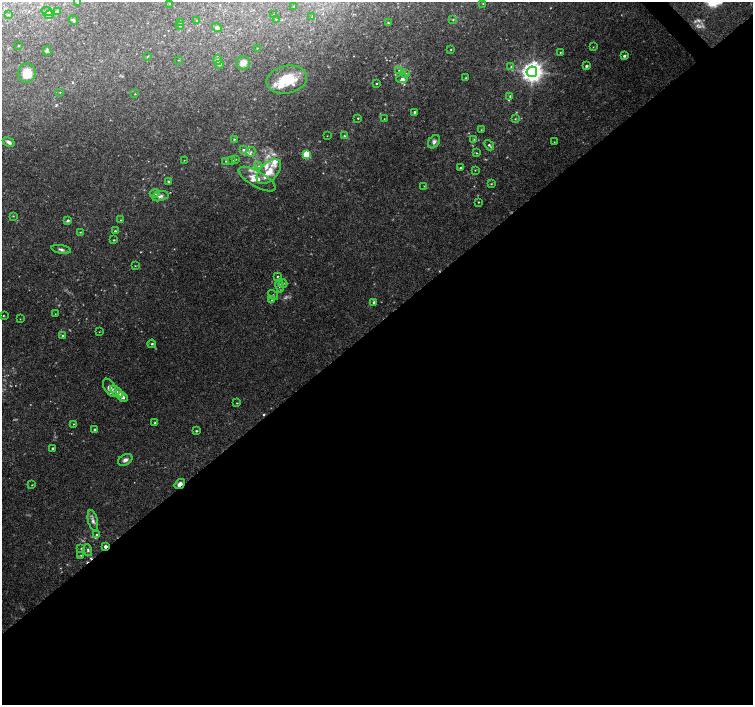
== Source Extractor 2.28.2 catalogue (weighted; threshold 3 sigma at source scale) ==
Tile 15 of 4 x 4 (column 3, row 4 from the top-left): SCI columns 3014-4515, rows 214-1619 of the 6019 x 5987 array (HDU 1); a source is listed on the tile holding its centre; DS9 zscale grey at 2 x 2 block average (1 PNG px = mean of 2 x 2 image px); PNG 755 x 707 px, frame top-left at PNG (2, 2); each listed source drawn as its Kron ellipse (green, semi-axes under 4 px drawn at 4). Shown black and unused: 54% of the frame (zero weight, under 3 of 4 exposures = <1% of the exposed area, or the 3 px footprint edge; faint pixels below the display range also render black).
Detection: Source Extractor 2.28.2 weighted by HDU 2 'WHT'; one run over the whole footprint, this tile lists its part. Background 0.0923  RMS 0.0056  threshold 0.025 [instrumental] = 3 sigma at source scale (4.5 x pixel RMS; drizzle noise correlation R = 1.50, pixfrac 1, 0.0396/0.0396 arcsec/px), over >= 5 px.
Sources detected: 134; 7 too faint to see at this stretch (2 x 2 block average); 3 cosmic-ray / hot-pixel residue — neither listed nor drawn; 11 inside a brighter listed object's ellipse — not listed separately; the other 113 listed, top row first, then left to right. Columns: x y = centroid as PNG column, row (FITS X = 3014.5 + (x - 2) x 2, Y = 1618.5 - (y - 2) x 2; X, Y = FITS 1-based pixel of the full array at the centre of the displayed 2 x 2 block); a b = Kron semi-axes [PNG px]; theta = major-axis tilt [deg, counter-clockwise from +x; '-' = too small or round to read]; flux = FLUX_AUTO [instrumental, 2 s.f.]
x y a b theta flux
78 2 3 2 - 2
170 4 3 2 - 1.1
483 4 3 2 - 1
294 6 4 2 - 0.79
57 11 3 2 - 0.85
47 12 6 3 -26 2.2
9 15 3 2 - 0.82
49 15 4 3 - 2.2
273 15 3 2 - 0.78
312 17 2 2 - 0.88
276 19 2 2 - 0.52
73 20 5 3 - 2.4
453 20 3 3 - 1.1
196 21 3 2 - 0.89
181 22 3 2 - 0.96
388 23 3 3 - 1.1
180 25 3 3 - 1.2
217 28 5 4 - 3.8
18 46 2 2 - 0.7
593 47 2 2 - 0.54
257 48 2 2 - 0.56
451 49 2 2 - 0.75
47 51 5 4 - 2
560 52 2 2 - 0.73
147 56 3 2 - 0.85
624 56 3 3 - 2
178 60 3 2 - 0.68
218 60 5 3 - 3.4
243 63 7 6 - 8.5
220 64 3 3 - 3.3
586 66 3 2 - 2.7
511 67 3 3 - 1.4
399 70 3 3 - 1.2
532 72 5 5 - 860
27 73 9 8 - 24
406 73 4 3 - 1.8
402 78 6 4 20 4.4
466 78 3 3 - 1.1
287 80 20 14 12 38
376 83 2 2 - 0.93
60 92 2 2 - 0.49
135 94 2 2 - 0.62
510 96 4 3 - 1.4
414 112 2 2 - 2
358 118 2 2 - 0.83
384 119 2 2 - 0.46
515 119 3 2 - 0.69
481 130 3 2 - 0.69
327 136 2 2 - 0.46
344 136 3 3 - 1.2
234 139 3 3 - 1.3
474 139 4 3 - 1.3
9 142 6 3 -32 5.4
434 142 7 5 55 4.3
554 142 2 2 - 0.57
489 145 6 3 -48 2
243 150 4 3 - 2
251 152 5 3 - 2.1
476 153 3 2 - 0.73
306 154 3 3 - 53
236 159 3 2 - 0.94
184 160 2 2 - 0.37
232 160 3 2 - 1.2
226 161 3 2 - 0.78
259 166 4 2 - 1.3
461 168 3 3 - 1.5
475 170 3 2 - 0.56
269 172 15 8 46 19
257 179 21 7 -30 16
168 182 4 2 - 1.5
491 184 3 2 - 0.84
424 186 3 2 - 0.5
154 193 5 4 - 2.5
160 196 8 5 15 4.2
478 202 2 2 - 0.75
13 216 3 2 - 0.74
120 220 3 3 - 0.83
68 221 4 3 - 2.6
115 231 2 2 - 1.3
80 232 2 2 - 0.72
114 240 3 2 - 0.89
61 249 10 3 -11 3.4
135 266 2 2 - 0.7
277 277 3 2 - 1.1
283 284 4 3 - 1.5
280 286 6 4 -80 3.7
273 295 5 3 - 1.5
271 300 3 3 - 1.8
374 302 4 3 - 2.2
55 314 2 2 - 0.48
3 315 3 2 - 0.72
20 319 2 2 - 0.47
99 332 2 2 - 0.6
62 336 2 2 - 1.3
152 344 4 3 - 1.9
110 388 10 5 -60 10
117 392 8 4 -44 4.7
123 397 5 4 - 4.7
237 403 3 2 - 0.81
155 423 4 3 - 1.6
73 424 2 2 - 0.86
95 429 3 3 - 1.4
196 431 3 2 - 1.4
53 448 2 2 - 1.3
125 460 8 5 31 4.6
180 484 6 4 36 7
32 485 3 2 - 0.68
93 521 11 4 -77 5.2
97 534 3 3 - 1.2
105 546 2 2 - 5.3
81 548 3 2 - 1
88 550 6 3 -74 2.6
81 555 3 3 - 0.93
Overlapping masked pixels (flux is a lower limit): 2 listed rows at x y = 180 484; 105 546
Isophote crosses this tile's border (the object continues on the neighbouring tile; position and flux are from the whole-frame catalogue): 1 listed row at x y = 78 2
Diffuse or blended objects may show on this block-average render without a row.